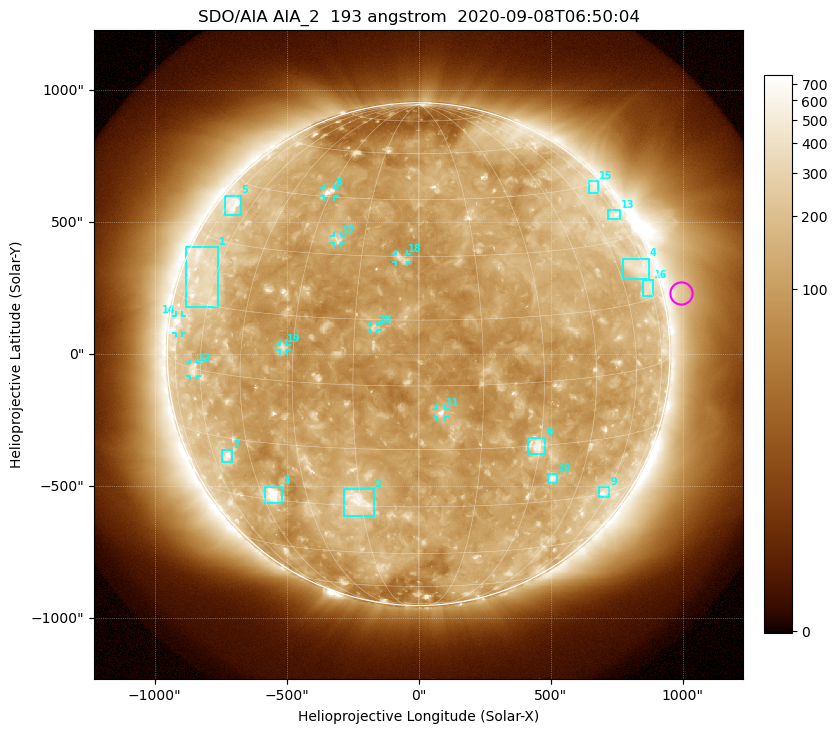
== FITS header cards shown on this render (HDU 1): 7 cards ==
TELESCOP= 'SDO/AIA'
INSTRUME= 'AIA_2'
WAVELNTH=                  193
WAVEUNIT= 'angstrom'
DATE-OBS= '2020-09-08T06:50:04.84'
CTYPE1  = 'HPLN-TAN'
CTYPE2  = 'HPLT-TAN'

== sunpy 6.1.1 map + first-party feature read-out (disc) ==
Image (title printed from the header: SDO/AIA AIA_2  193 angstrom  2020-09-08T06:50:04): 1024 x 1024 px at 2.4 arcsec/px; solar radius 952 arcsec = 397 px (full disc in frame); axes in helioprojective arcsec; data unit not stated in the header (colour bar unlabelled)
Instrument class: DISC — disc imager (sunpy class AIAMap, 193 A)
Bright regions (active regions / flare kernels): reference = the median radial profile (limb darkening/brightening removed); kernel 9 px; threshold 5 sigma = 180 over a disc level ~121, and >= 1.15x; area >= 12 px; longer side >= 10 px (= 24 arcsec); searched inside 0.97 R_sun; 21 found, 20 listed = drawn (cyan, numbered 1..; 8 of them under ~33 arcsec drawn as corner ticks so the feature stays visible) (cap 20 boxes per figure: the strongest are kept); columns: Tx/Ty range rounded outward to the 5 arcsec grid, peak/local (2 s.f.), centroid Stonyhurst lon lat
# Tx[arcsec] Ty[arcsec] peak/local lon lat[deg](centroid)
1 -880..-760 175..405 2.5 -66 +20
2 -285..-170 -615..-510 5 -16 -29
3 -585..-515 -565..-500 9 -41 -29
4 775..875 285..365 2.5 +70 +23
5 -735..-675 525..600 4 -71 +39
6 410..480 -380..-315 4.8 +29 -15
7 -745..-705 -410..-365 4.5 -54 -20
8 -360..-320 595..630 5.3 -31 +46
9 685..725 -545..-505 3.4 +58 -30
10 490..525 -490..-450 4.4 +36 -24
11 70..100 -240..-205 6 +5 -6
12 -870..-840 -85..-30 3 -63 +0
13 715..765 510..545 2.6 +73 +36
14 -920..-895 80..150 3.1 -75 +9
15 645..685 610..655 2.5 +74 +44
16 850..890 220..280 2 +73 +18
17 -325..-295 420..450 3.3 -23 +34
18 -85..-45 350..380 3.5 -4 +30
19 -525..-500 15..35 3.4 -33 +8
20 -180..-155 90..110 4 -10 +13
Off-limb structures (1.02-1.3 R_sun): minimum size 162 px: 4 found; the strongest spans PA ~225..325 deg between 1.02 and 1.3 R_sun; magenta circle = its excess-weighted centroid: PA ~285 deg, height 1.07 R_sun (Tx ~990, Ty ~230 arcsec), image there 1.5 x the reference